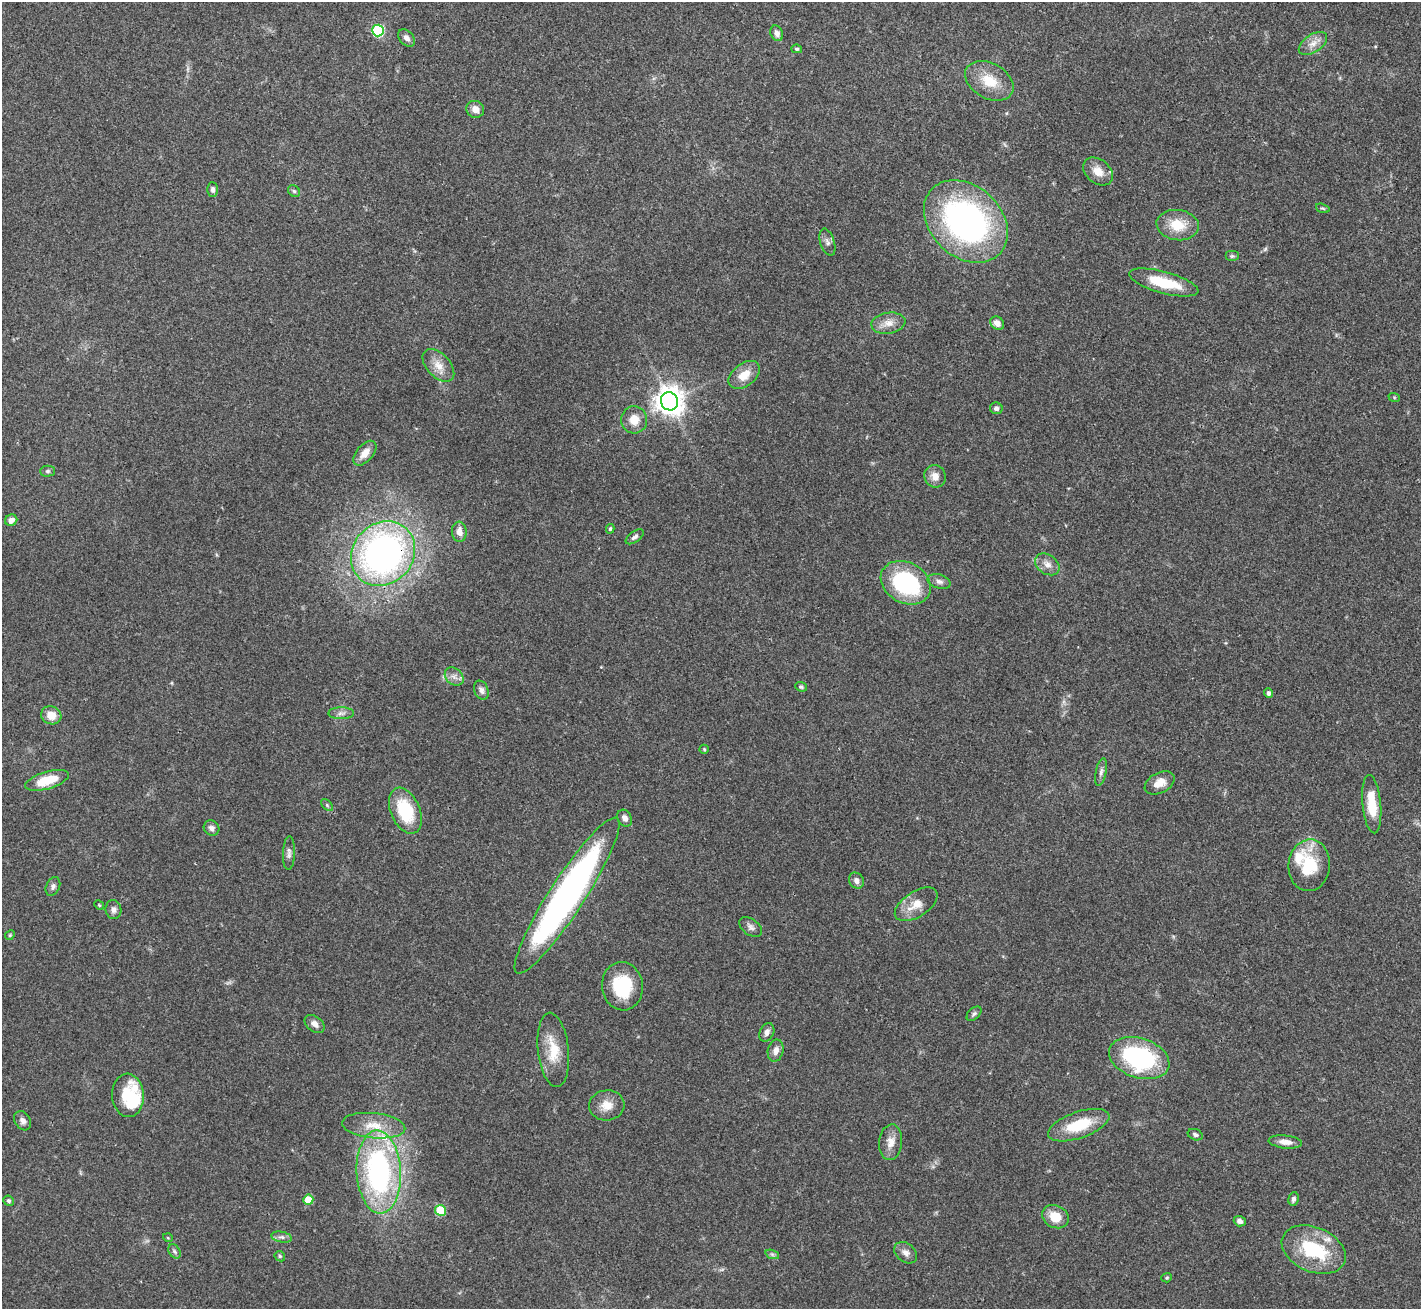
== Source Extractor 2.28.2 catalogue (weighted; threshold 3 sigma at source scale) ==
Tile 10 of 4 x 4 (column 2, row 3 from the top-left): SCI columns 1422-2840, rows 1462-2768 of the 5679 x 5670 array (HDU 1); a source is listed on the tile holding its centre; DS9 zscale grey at full resolution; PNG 1423 x 1311 px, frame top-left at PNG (2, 2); each listed source drawn as its Kron ellipse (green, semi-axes under 4 px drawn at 4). Shown black and unused: <1% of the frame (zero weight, under 3 of 4 exposures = <1% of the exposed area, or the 3 px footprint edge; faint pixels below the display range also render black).
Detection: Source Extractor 2.28.2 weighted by HDU 2 'WHT'; one run over the whole footprint, this tile lists its part. Background 0.0648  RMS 0.0052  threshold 0.0234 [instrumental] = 3 sigma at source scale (4.5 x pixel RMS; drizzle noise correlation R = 1.50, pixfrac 1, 0.05/0.05 arcsec/px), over >= 5 px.
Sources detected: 98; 1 too faint to see at this stretch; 2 inside a brighter object's white glare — neither listed nor drawn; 5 inside a brighter listed object's ellipse — not listed separately; the other 90 listed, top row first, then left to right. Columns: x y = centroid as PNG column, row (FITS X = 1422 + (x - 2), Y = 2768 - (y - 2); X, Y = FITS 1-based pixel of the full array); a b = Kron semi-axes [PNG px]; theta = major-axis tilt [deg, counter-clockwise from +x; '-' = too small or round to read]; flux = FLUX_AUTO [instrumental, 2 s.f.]
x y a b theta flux
378 30 6 5 - 46
777 33 8 6 -63 2.8
406 38 10 6 -47 2.3
1313 43 16 9 34 4.5
797 49 5 4 - 0.75
989 81 26 17 -29 13
475 109 9 8 - 3.8
1098 171 16 11 -40 6.4
213 190 7 5 -88 1.4
294 191 6 5 - 0.89
1323 208 7 4 -19 0.74
966 221 47 35 -43 160
1178 225 21 15 -7 13
827 242 14 7 -72 2.4
1232 256 7 5 0 1
1164 282 36 10 -15 20
888 323 17 10 9 5.1
997 323 7 6 - 3.8
438 365 19 11 -47 6.5
744 375 18 11 38 8.2
1394 397 6 4 -19 0.69
669 401 9 8 - 650
996 408 6 6 - 1.7
634 420 13 13 - 7
365 453 15 8 48 5.1
47 471 7 5 1 1.1
935 476 11 10 - 4.5
11 520 6 5 - 3
610 529 5 4 - 0.88
459 532 10 7 -86 4.4
635 537 10 5 36 1.4
383 554 34 30 46 210
1047 564 13 9 -34 3.8
939 581 12 7 -16 2.2
906 583 26 20 -29 58
454 677 10 8 -42 2.7
801 687 6 4 -24 0.84
481 690 10 7 -69 2.3
1268 693 4 4 - 1.8
341 713 13 6 -1 2.2
51 715 10 9 - 7
704 749 5 4 - 0.63
1101 772 14 5 78 2
47 780 23 8 16 13
1160 783 16 10 28 5.9
1372 804 29 9 -85 15
327 805 7 4 -46 0.86
405 811 24 14 -67 25
625 818 9 7 -60 2.6
212 828 8 7 - 2.2
289 853 17 6 88 2.2
1309 865 26 20 85 23
856 881 8 7 - 2.4
53 886 10 6 64 1.7
567 895 92 17 57 210
916 904 24 12 33 8.7
99 905 5 4 - 0.61
113 910 9 8 - 2.1
751 927 13 8 -38 2.2
10 935 5 4 - 0.72
622 986 24 20 -84 26
974 1014 9 5 43 1.3
314 1024 11 7 -38 3.2
767 1032 10 7 64 2.2
553 1050 37 15 -84 14
776 1051 11 7 78 2.9
1139 1058 31 19 -18 68
128 1095 21 16 -86 15
607 1105 18 15 5 7.2
23 1121 10 7 -58 2.3
1079 1125 32 13 19 21
374 1126 32 12 -6 12
1195 1135 8 5 -21 1.4
891 1142 18 11 84 5.4
1285 1142 17 6 -6 4
379 1172 41 22 -87 110
1293 1199 7 5 80 1.6
308 1200 5 5 - 11
9 1201 5 5 - 1.1
440 1210 5 5 - 24
1055 1217 14 11 -27 8.8
1240 1221 6 5 - 2.2
281 1237 10 5 -10 1.9
168 1238 5 3 - 0.49
1314 1250 33 22 -24 35
175 1251 7 5 -55 1.3
906 1253 12 9 -39 2.9
772 1254 7 4 -19 1
280 1256 6 4 -46 0.78
1167 1278 5 4 - 0.85
Overlapping masked pixels (flux is a lower limit): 1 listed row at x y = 383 554